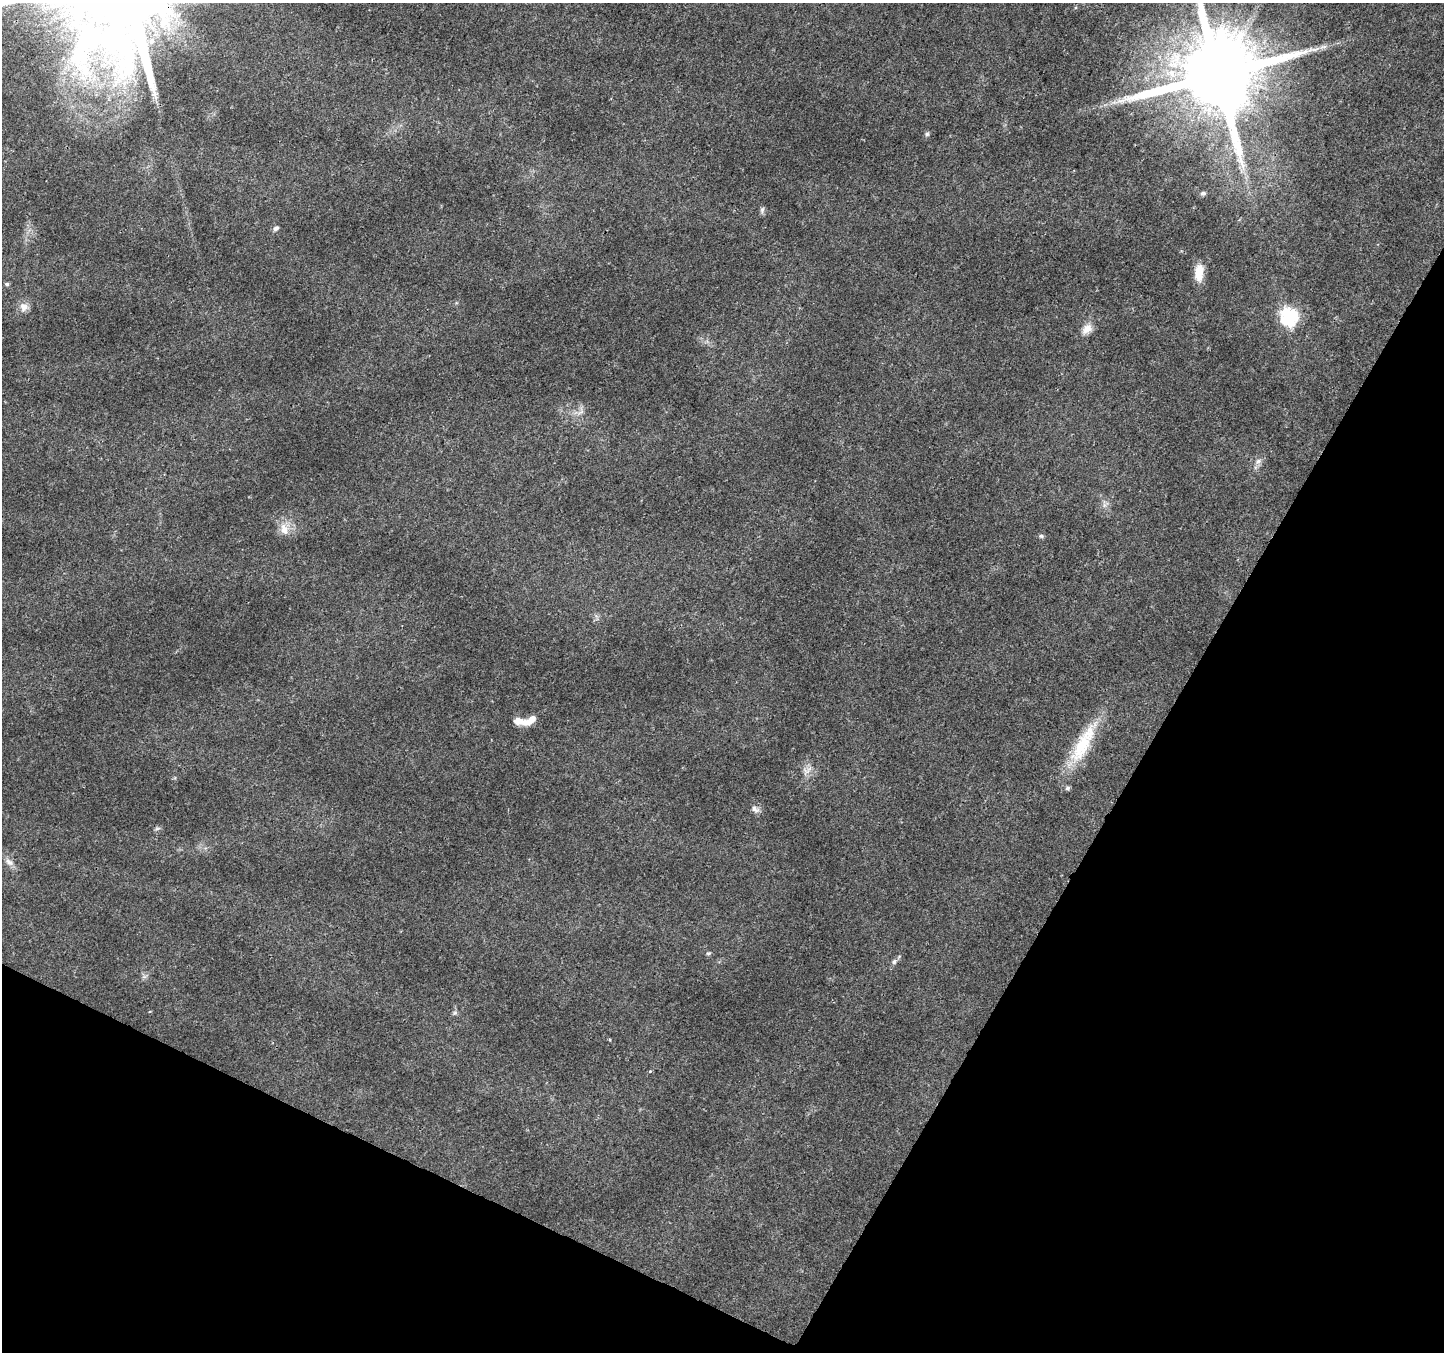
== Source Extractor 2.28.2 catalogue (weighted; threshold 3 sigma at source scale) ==
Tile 15 of 4 x 4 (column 3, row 4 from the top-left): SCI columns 2893-4334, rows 269-1618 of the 5777 x 5873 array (HDU 1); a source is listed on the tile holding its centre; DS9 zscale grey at full resolution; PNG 1446 x 1354 px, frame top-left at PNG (2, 3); no overlay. Shown black and unused: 27% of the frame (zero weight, under 3 of 4 exposures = <1% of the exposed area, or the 3 px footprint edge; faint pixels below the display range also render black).
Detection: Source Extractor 2.28.2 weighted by HDU 2 'WHT'; one run over the whole footprint, this tile lists its part. Background 0.0298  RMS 0.0024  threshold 0.0108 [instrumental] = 3 sigma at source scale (4.5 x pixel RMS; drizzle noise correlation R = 1.50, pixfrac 1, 0.0396/0.0396 arcsec/px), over >= 5 px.
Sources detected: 28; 2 inside a brighter listed object's ellipse — not listed separately; the other 26 listed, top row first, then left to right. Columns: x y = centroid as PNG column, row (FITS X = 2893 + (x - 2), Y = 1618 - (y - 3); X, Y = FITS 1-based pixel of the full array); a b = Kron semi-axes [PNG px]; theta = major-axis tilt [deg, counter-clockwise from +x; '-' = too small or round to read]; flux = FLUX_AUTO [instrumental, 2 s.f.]
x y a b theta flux
151 41 8 6 64 0.88
1323 47 12 4 5 0.88
1218 74 24 20 58 4000
927 134 6 6 - 0.48
1203 193 8 6 9 0.56
762 210 9 6 89 0.64
276 228 8 5 27 0.67
1199 273 21 11 86 3.7
7 284 5 5 - 0.49
24 307 12 12 - 1.8
1289 317 8 7 - 58
1087 329 17 11 41 2.3
581 412 11 4 33 0.78
1258 461 10 7 37 1.1
284 529 17 11 -69 3.1
1041 536 6 6 - 0.44
530 720 21 8 30 2.7
1082 746 48 19 62 12
807 771 16 10 43 1.9
755 809 12 7 -27 1.1
157 829 7 4 1 0.43
9 862 13 7 -39 1.4
708 953 6 4 18 0.37
894 962 7 7 - 0.68
455 1013 7 5 21 0.47
650 1071 5 4 - 0.22
Overlapping masked pixels (flux is a lower limit): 1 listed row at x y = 1218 74
Isophote crosses this tile's border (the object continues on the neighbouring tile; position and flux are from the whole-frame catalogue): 1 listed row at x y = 1218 74